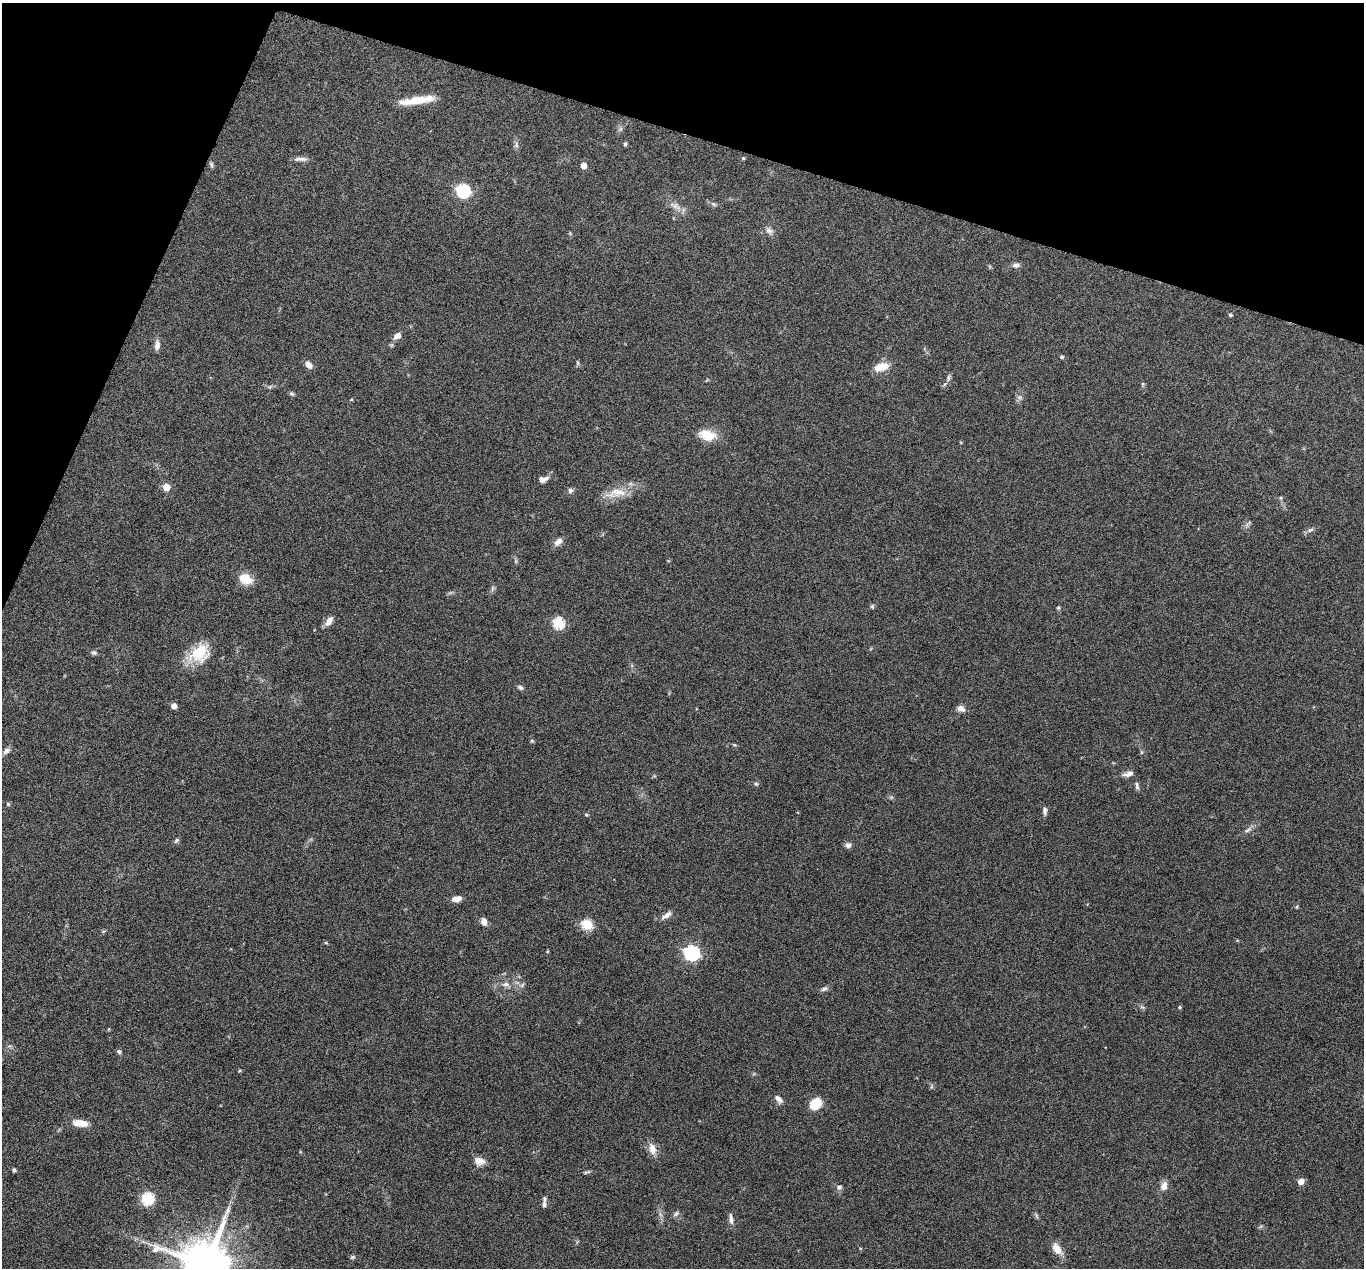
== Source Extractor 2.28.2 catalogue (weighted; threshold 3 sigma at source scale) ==
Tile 2 of 4 x 4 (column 2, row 1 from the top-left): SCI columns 1363-2724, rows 3932-5197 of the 5447 x 5464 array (HDU 1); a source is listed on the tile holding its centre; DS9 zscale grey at full resolution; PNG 1366 x 1270 px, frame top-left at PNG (2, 3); no overlay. Shown black and unused: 16% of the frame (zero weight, under 4 of 8 exposures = <1% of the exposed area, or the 3 px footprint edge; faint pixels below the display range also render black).
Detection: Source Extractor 2.28.2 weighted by HDU 2 'WHT'; one run over the whole footprint, this tile lists its part. Background 0.06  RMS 0.0038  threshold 0.0155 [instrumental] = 3 sigma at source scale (4.09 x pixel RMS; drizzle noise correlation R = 1.36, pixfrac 0.8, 0.05/0.05 arcsec/px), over >= 5 px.
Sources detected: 99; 3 too faint to see at this stretch — not listed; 3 inside a brighter listed object's ellipse — not listed separately; the other 93 listed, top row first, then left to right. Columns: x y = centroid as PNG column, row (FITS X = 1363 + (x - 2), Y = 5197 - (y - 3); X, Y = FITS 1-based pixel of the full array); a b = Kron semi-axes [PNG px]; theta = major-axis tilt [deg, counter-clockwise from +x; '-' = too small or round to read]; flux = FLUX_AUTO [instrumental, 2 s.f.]
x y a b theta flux
419 100 34 9 9 8.9
625 144 6 5 - 0.52
516 145 8 6 80 0.96
743 158 4 3 - 0.45
301 159 19 5 0 1.6
211 165 9 4 -72 0.68
583 165 5 5 - 4.1
463 191 6 6 - 59
713 204 8 5 -28 0.82
676 206 19 8 -28 2.7
769 231 13 8 -52 1.7
1016 265 9 7 5 1.4
1230 315 4 4 - 0.65
397 336 8 6 32 2.2
157 345 11 6 84 2.1
1062 357 4 4 - 0.64
578 363 6 4 -71 0.49
309 365 10 6 -49 2.3
881 367 17 9 16 5.5
948 378 10 6 79 1.1
1142 384 6 4 89 0.47
270 387 8 4 19 0.64
292 394 7 5 -28 0.58
351 400 5 3 - 0.32
707 435 18 11 -12 7.8
543 479 12 7 16 2.1
166 487 5 5 - 5.3
570 490 8 6 8 1
616 493 31 13 10 7
1281 498 6 4 -72 0.47
1248 524 14 4 45 0.9
1310 530 9 5 19 1
558 542 12 7 46 2
516 561 7 4 89 0.56
245 579 18 13 -25 5.1
492 588 9 4 81 0.75
872 607 6 5 - 0.56
1058 608 5 4 - 0.51
329 621 13 7 58 2.4
558 623 6 6 - 30
94 653 7 6 - 0.86
199 653 29 20 35 11
520 687 8 5 -27 0.9
174 706 4 4 - 2.8
961 708 11 7 -19 2
532 741 4 4 - 0.54
735 745 5 4 - 0.4
6 751 11 7 38 1.4
1141 752 6 4 89 0.49
1129 774 13 6 16 1.9
756 784 7 6 - 0.72
1137 785 11 5 -75 0.91
891 797 6 5 - 0.6
8 804 5 5 - 0.44
1045 811 11 5 -88 1.2
586 815 5 4 - 0.53
1248 830 12 5 34 1.3
176 840 7 5 42 0.76
848 845 8 8 - 1.2
457 899 10 6 10 2.7
1297 907 5 4 - 0.39
666 915 17 6 34 2
484 922 7 5 -70 2.6
587 925 6 5 - 25
326 943 6 3 -19 0.39
692 953 7 6 - 81
506 984 11 7 1 1.9
522 985 8 4 45 0.75
824 989 10 6 16 1.1
1179 1007 5 4 - 0.45
109 1029 5 3 - 0.27
119 1051 6 6 - 0.72
239 1071 5 3 - 0.38
931 1087 6 4 71 0.49
779 1099 13 7 -46 1.7
816 1104 10 8 46 11
79 1122 15 8 -1 4.3
652 1149 16 9 -73 3.3
479 1161 13 10 -12 2.9
14 1170 4 4 - 0.81
586 1172 11 4 13 0.66
1301 1182 5 5 - 3.5
1164 1186 12 9 72 2.7
839 1187 8 7 - 1.1
148 1198 6 6 - 40
544 1205 9 5 82 1
660 1214 7 4 -71 0.86
676 1214 9 5 38 0.93
731 1219 14 5 -84 1.5
1261 1226 7 4 19 0.53
1057 1249 17 9 -55 4.1
352 1257 7 5 17 0.62
206 1265 14 13 - 2300
Isophote crosses this tile's border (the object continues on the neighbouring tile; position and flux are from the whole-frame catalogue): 1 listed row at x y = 206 1265